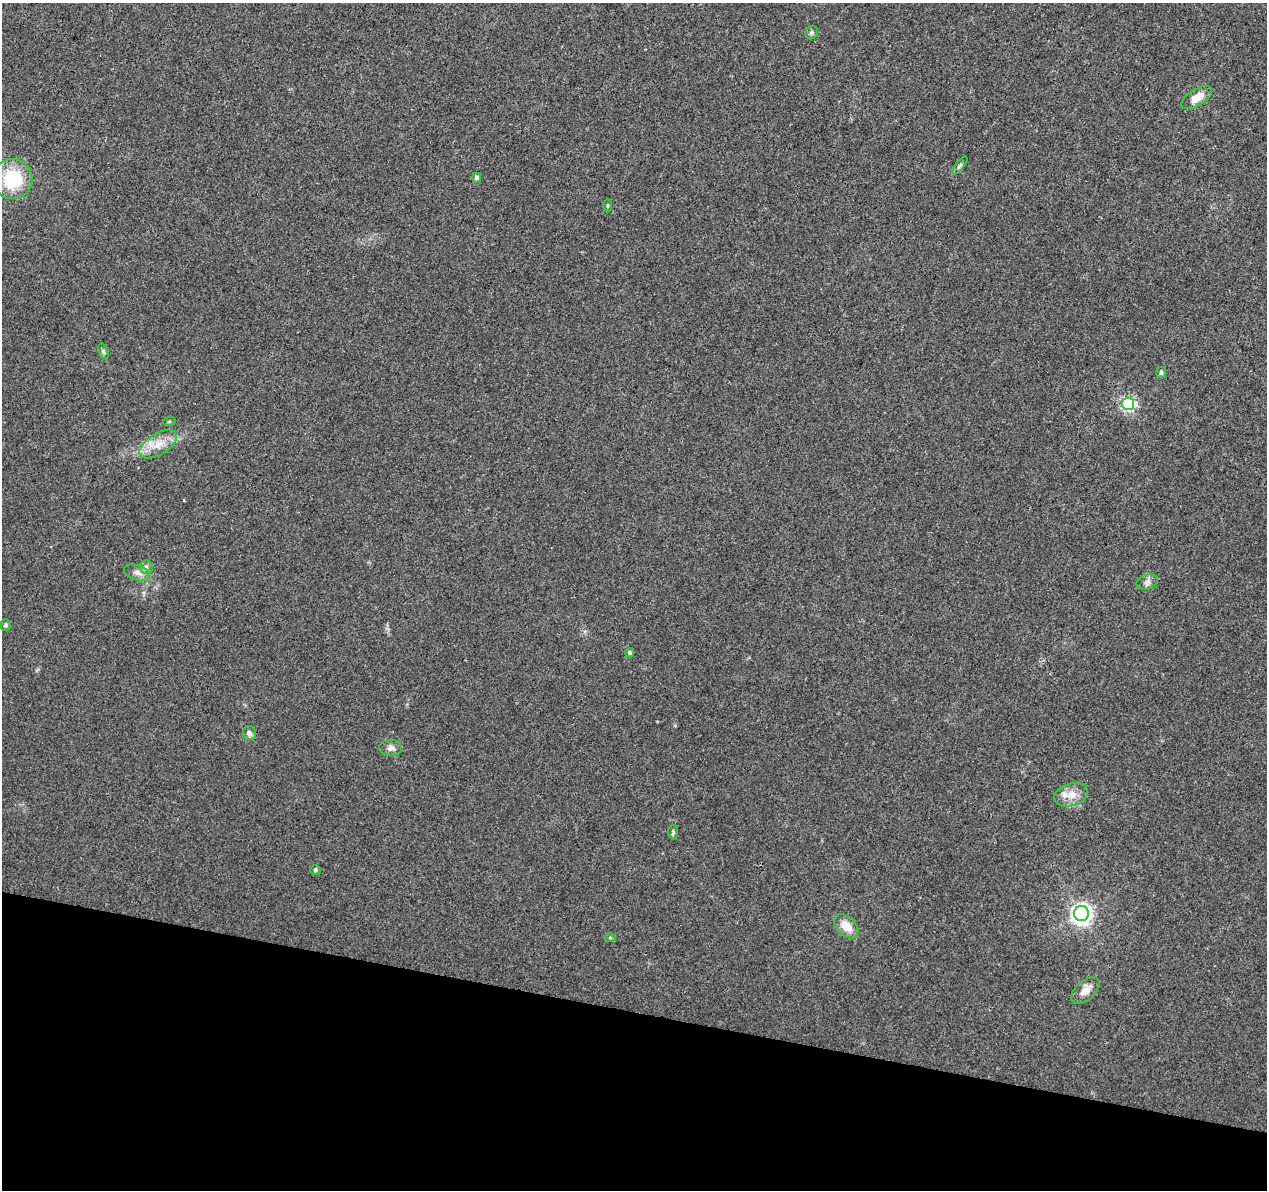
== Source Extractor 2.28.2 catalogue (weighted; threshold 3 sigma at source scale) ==
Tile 15 of 4 x 4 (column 3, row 4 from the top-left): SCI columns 2532-3796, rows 227-1414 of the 5076 x 5262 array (HDU 1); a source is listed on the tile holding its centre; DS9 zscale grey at full resolution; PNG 1269 x 1192 px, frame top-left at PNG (2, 3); each listed source drawn as its Kron ellipse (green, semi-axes under 4 px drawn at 4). Shown black and unused: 15% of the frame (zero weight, under 3 of 4 exposures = <1% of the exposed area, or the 3 px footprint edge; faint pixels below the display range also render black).
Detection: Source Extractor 2.28.2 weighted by HDU 2 'WHT'; one run over the whole footprint, this tile lists its part. Background 0.0195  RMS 0.0029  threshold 0.0131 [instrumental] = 3 sigma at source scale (4.5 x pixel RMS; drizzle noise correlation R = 1.50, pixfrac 1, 0.0396/0.0396 arcsec/px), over >= 5 px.
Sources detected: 25; all 25 listed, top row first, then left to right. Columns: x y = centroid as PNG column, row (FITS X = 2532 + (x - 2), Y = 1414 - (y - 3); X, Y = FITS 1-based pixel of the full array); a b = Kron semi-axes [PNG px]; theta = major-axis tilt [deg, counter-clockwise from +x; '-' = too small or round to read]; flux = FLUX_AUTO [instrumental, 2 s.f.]
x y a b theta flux
811 33 7 6 - 0.66
1197 97 17 8 32 3.7
960 165 11 3 50 0.58
476 178 5 4 - 1.1
12 179 20 20 - 14
607 206 7 3 -90 0.36
103 351 8 3 -71 0.48
1161 373 5 5 - 0.61
1128 404 6 6 - 52
169 422 6 4 19 0.34
158 444 21 10 31 4.6
146 567 6 6 - 0.77
137 573 13 7 -17 1.7
1147 582 11 7 16 1.2
6 625 5 5 - 0.44
630 653 5 4 - 0.58
249 733 7 6 - 1.2
391 748 11 8 1 1.3
1071 795 17 11 17 3.7
673 832 7 5 -89 0.49
315 870 5 4 - 0.42
1081 914 7 7 - 160
846 926 14 9 -45 4.2
610 937 6 4 0 0.32
1085 990 17 9 41 2.7